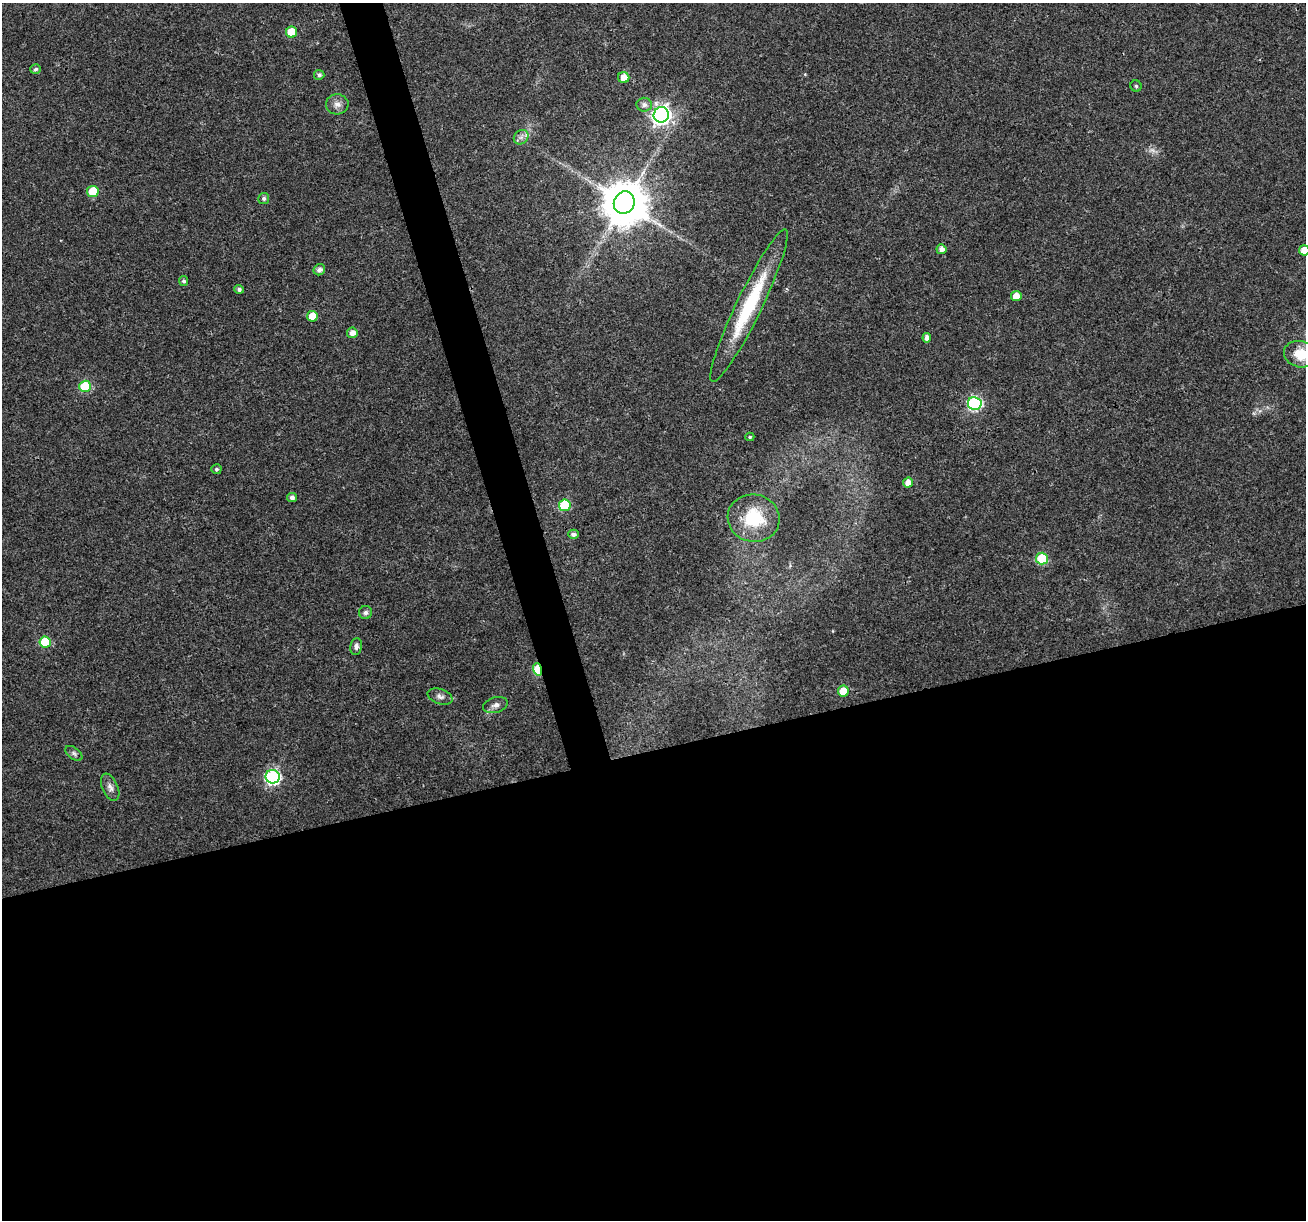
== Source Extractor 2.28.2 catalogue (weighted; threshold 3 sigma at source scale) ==
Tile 15 of 4 x 4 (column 3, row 4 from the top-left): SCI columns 2612-3915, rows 103-1320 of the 5220 x 5027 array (HDU 1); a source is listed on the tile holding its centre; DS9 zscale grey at full resolution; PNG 1308 x 1222 px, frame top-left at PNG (2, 3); each listed source drawn as its Kron ellipse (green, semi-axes under 4 px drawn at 4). Shown black and unused: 41% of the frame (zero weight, under 3 of 4 exposures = <1% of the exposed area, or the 3 px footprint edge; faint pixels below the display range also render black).
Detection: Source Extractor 2.28.2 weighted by HDU 2 'WHT'; one run over the whole footprint, this tile lists its part. Background 0.0215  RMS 0.003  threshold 0.0133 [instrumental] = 3 sigma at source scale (4.5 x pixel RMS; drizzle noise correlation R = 1.50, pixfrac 1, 0.0396/0.0396 arcsec/px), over >= 5 px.
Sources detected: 45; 1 too faint to see at this stretch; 1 inside a brighter object's white glare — neither listed nor drawn; the other 43 listed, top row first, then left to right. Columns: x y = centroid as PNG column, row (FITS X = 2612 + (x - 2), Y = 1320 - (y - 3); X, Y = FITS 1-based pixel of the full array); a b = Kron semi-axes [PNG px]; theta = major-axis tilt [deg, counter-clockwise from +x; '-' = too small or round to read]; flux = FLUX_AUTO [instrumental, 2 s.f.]
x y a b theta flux
291 32 5 5 - 7.5
36 69 5 5 - 0.67
319 75 5 5 - 0.76
624 77 5 5 - 2.9
1136 86 5 5 - 0.46
337 104 11 10 - 1.7
644 105 7 7 - 1.4
661 115 8 7 - 130
521 137 8 6 44 1.2
93 191 5 5 - 11
264 198 5 5 - 0.74
624 203 11 10 - 1100
941 249 5 5 - 1.5
1304 250 5 5 - 4.4
319 270 6 5 - 1.2
184 281 5 4 - 0.6
239 289 5 4 - 0.98
1016 296 5 5 - 3.3
749 306 84 12 64 23
312 316 5 5 - 4.2
352 333 5 5 - 1.9
927 338 5 4 - 1.5
1301 354 17 13 -12 6.8
85 386 6 5 - 15
975 403 7 6 - 47
750 437 4 4 - 0.39
216 469 5 5 - 0.65
908 483 5 5 - 2.4
292 497 5 4 - 1
565 505 6 6 - 16
754 518 26 23 -12 14
573 534 5 4 - 1
1042 558 6 6 - 16
365 612 6 6 - 0.96
45 642 6 5 - 11
356 646 8 6 80 1.1
538 669 6 4 -74 18
843 691 5 5 - 5.6
440 696 13 7 -20 1.3
495 705 12 7 16 1.5
74 753 10 5 -37 0.81
273 777 7 7 - 56
110 787 14 8 -66 1.6
Overlapping masked pixels (flux is a lower limit): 2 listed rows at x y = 749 306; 538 669
Isophote crosses this tile's border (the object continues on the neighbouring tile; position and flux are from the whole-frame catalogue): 2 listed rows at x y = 1304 250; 1301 354